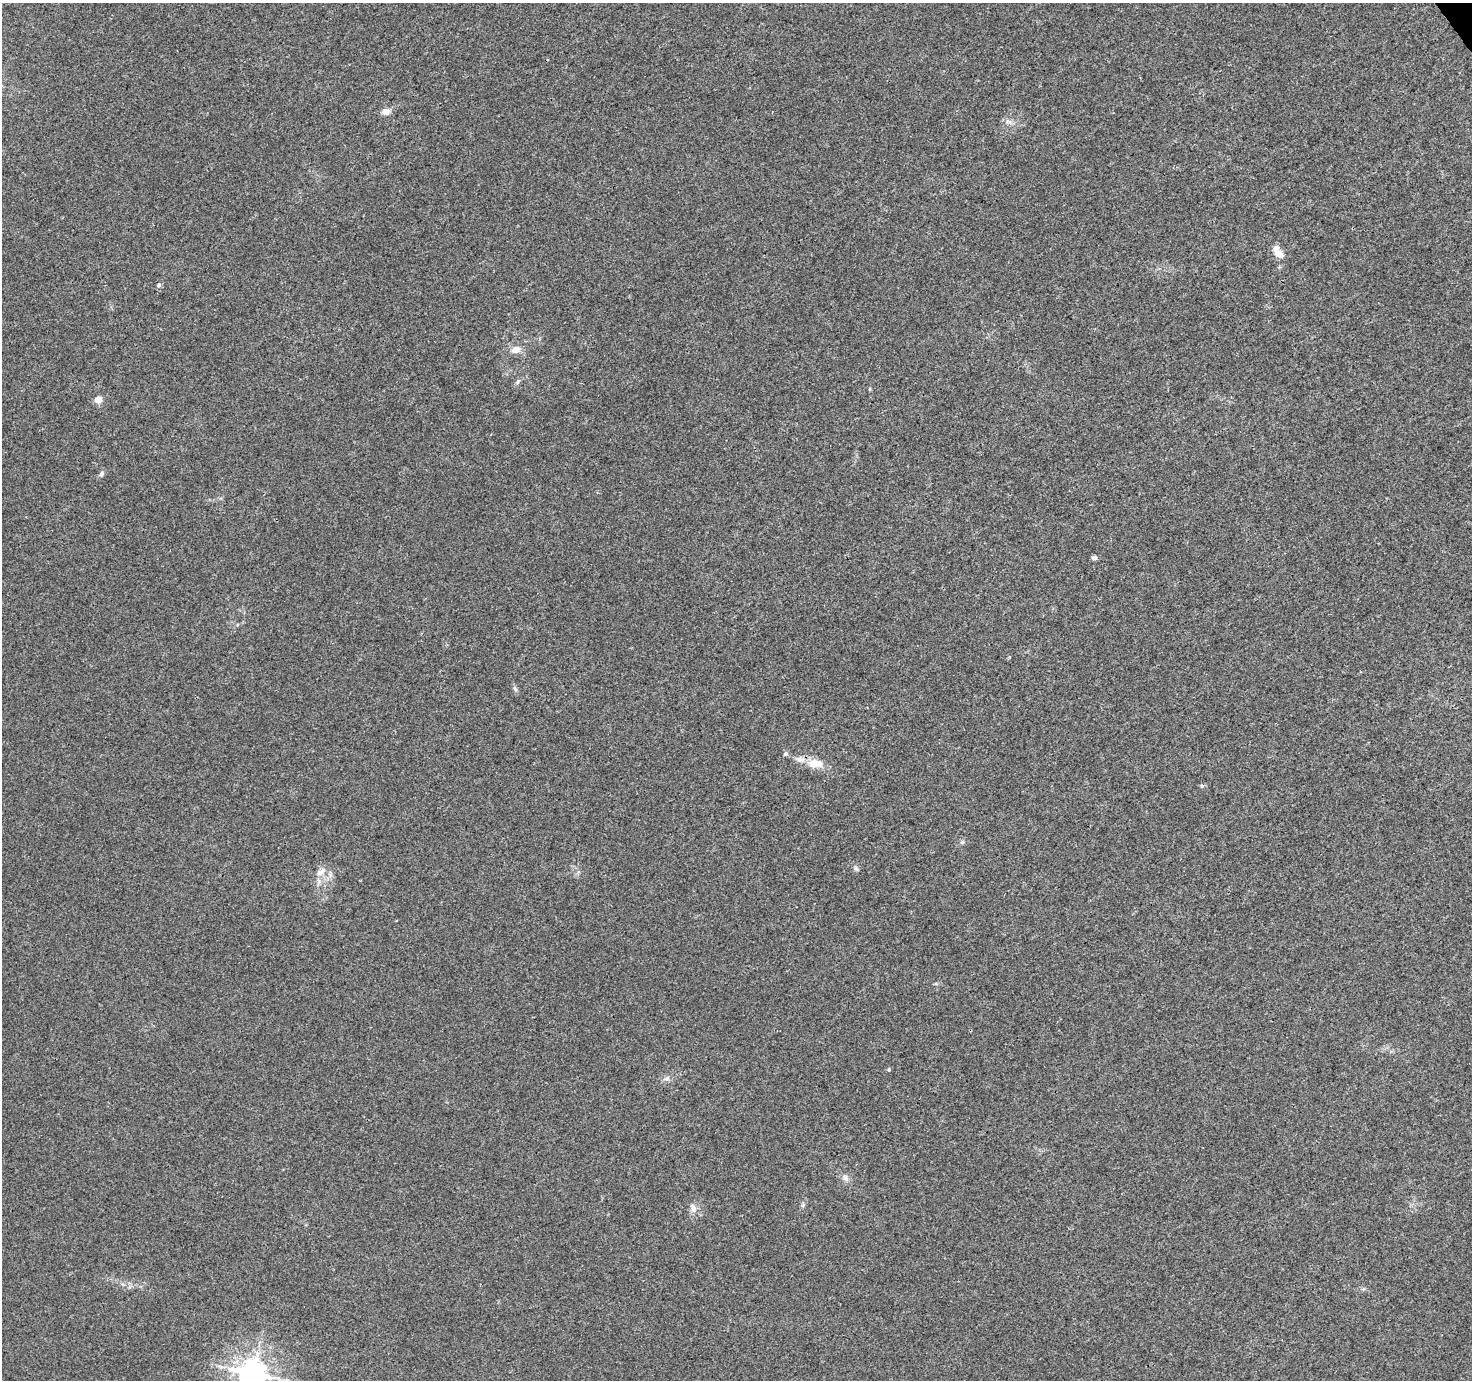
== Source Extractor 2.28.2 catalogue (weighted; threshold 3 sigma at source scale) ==
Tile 10 of 4 x 4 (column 2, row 3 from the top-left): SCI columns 1520-2989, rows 1536-2913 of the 5982 x 5889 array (HDU 1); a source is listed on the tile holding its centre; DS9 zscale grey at full resolution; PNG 1474 x 1382 px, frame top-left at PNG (2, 3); no overlay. Shown black and unused: <1% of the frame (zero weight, under 3 of 4 exposures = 5% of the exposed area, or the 3 px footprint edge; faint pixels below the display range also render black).
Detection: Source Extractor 2.28.2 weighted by HDU 2 'WHT'; one run over the whole footprint, this tile lists its part. Background 0.00969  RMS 0.0027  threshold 0.0121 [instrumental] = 3 sigma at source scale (4.5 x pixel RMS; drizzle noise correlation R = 1.50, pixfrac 1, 0.0396/0.0396 arcsec/px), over >= 5 px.
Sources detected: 22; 1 inside a brighter listed object's ellipse — not listed separately; the other 21 listed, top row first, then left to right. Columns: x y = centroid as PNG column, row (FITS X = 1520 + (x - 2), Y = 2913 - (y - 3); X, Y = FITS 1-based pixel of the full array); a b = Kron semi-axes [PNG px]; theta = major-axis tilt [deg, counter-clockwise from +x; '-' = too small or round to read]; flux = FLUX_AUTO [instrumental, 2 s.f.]
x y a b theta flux
386 111 10 8 25 1.5
1009 121 11 3 -21 0.72
1278 253 17 8 -54 2.7
159 285 6 5 - 0.48
516 350 10 8 24 1.9
518 381 9 4 55 0.54
98 400 6 6 - 2.5
101 474 7 6 - 0.68
1094 558 5 5 - 0.92
515 689 7 4 -45 0.49
786 754 5 5 - 0.66
815 763 23 12 -3 4.2
962 842 5 5 - 0.43
856 869 8 4 -37 0.44
321 872 17 7 38 1.6
889 1069 5 4 - 0.32
667 1078 8 5 18 0.79
846 1178 8 8 - 1
803 1205 6 4 47 0.44
693 1208 14 7 -77 1.4
253 1373 9 8 - 340
Isophote crosses this tile's border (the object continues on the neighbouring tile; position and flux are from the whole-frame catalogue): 1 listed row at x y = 253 1373
Unlisted compact peaks at least as high as the median listed source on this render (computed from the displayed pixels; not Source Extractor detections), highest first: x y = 1202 786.